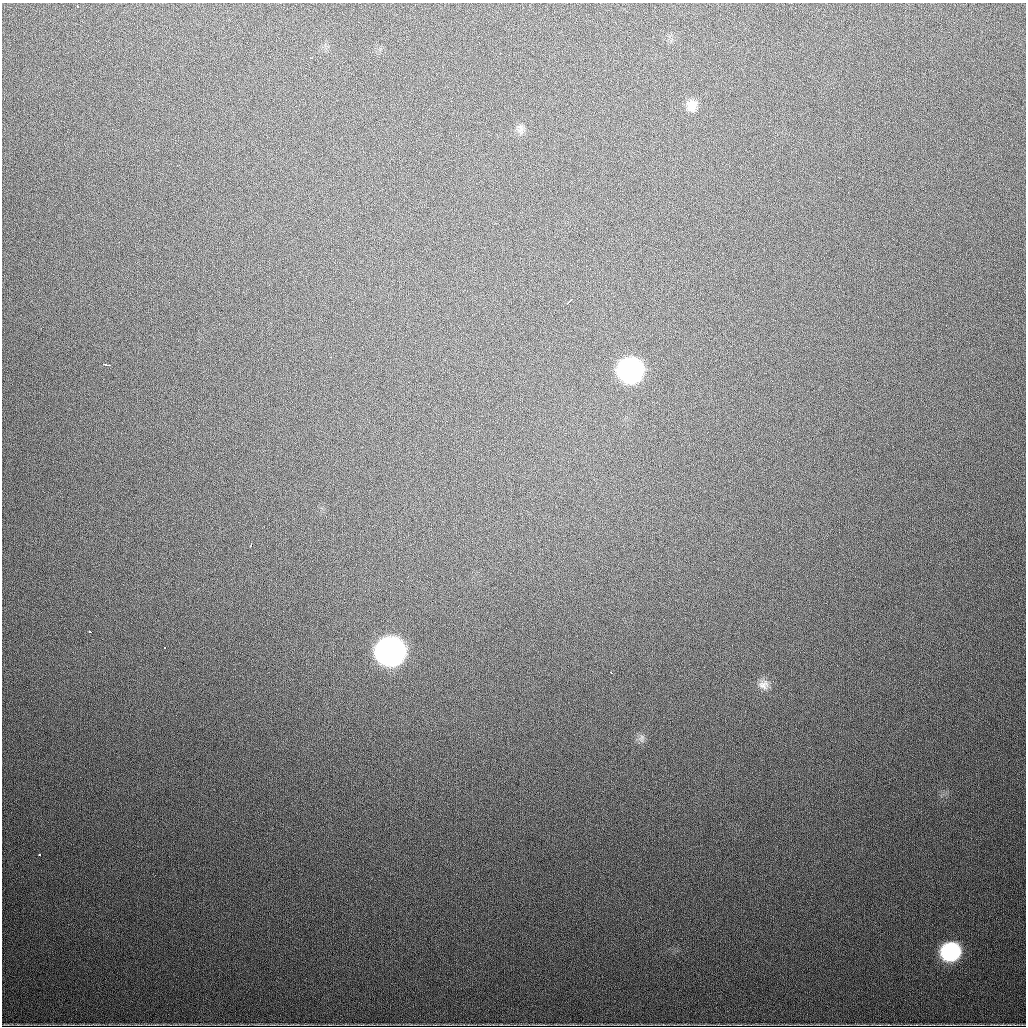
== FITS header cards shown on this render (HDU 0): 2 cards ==
NAXIS1  =                 1024
NAXIS2  =                 1024

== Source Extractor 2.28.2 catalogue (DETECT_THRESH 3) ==
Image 1024 x 1024 px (HDU 0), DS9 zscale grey, 1 PNG px = 1 image px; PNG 1028 x 1028 px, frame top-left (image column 1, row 1024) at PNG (2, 3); no overlay
Background 614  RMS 19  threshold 57.9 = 3 sigma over >= 5 px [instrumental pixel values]
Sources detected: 17; all 17 listed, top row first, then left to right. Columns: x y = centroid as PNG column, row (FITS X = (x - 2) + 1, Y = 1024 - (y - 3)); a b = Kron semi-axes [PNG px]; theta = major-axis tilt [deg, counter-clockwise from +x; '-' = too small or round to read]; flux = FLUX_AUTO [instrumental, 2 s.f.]
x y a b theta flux
77 6 3 2 - 1700
311 58 3 2 - 2000
691 105 15 14 - 14000
520 129 14 7 85 7200
570 300 4 2 - 2700
567 303 3 3 - 3500
107 365 7 3 -13 5700
630 370 16 15 - 390000
251 545 4 2 - 3300
90 632 4 2 - 2300
165 647 3 2 - 1500
391 651 17 16 - 870000
611 672 3 2 - 1500
763 684 15 13 -4 12000
642 738 12 7 85 5600
39 855 3 2 - 1900
950 951 14 13 - 140000